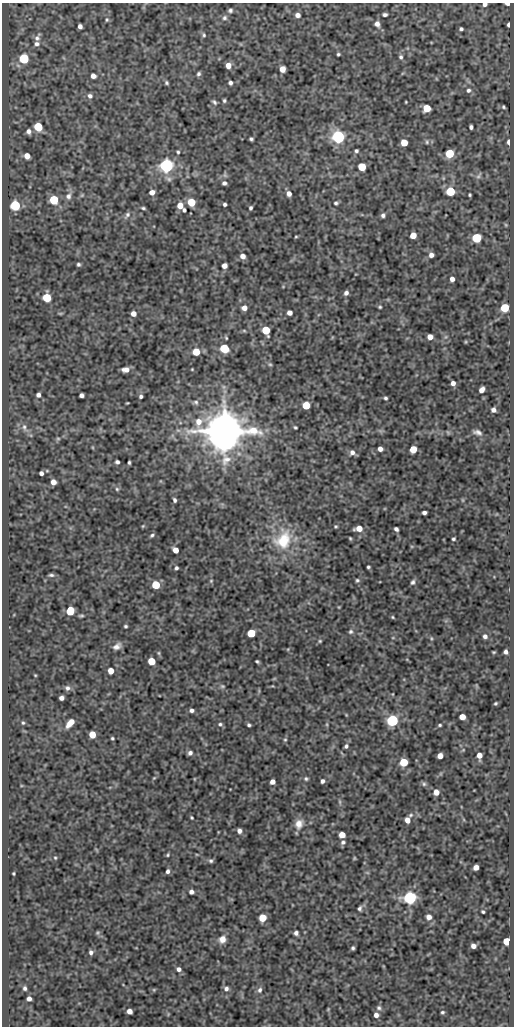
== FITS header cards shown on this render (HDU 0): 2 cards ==
NAXIS1  =                  512
NAXIS2  =                 1024

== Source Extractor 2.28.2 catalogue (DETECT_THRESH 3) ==
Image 512 x 1024 px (HDU 0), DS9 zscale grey, 1 PNG px = 1 image px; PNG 516 x 1028 px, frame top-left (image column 1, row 1024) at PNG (2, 3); no overlay
Background 71.1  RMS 0.55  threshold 1.66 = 3 sigma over >= 5 px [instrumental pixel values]
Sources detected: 222; all 222 listed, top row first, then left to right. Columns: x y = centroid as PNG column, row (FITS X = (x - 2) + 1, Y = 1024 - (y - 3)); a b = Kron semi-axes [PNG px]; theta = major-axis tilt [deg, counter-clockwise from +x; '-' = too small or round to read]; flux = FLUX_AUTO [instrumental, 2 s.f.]
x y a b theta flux
485 4 4 3 - 110
508 4 4 2 - 230
230 10 5 5 - 80
385 14 4 3 - 89
297 15 5 4 - 160
224 18 7 6 - 99
107 20 6 4 88 49
377 24 7 6 - 160
508 25 4 3 - 91
80 26 4 4 - 130
461 29 4 3 - 70
204 35 6 5 - 57
37 38 12 7 63 150
37 44 7 6 - 130
338 54 3 3 - 50
401 57 6 5 - 79
24 59 6 5 - 3000
228 65 5 4 - 320
282 69 5 5 - 450
199 74 5 4 - 76
93 76 5 4 - 190
166 83 4 4 - 56
230 83 4 4 - 94
468 90 6 5 - 92
90 96 6 6 - 110
224 101 4 3 - 56
214 102 7 4 -50 74
406 102 3 2 - 30
503 107 4 4 - 53
427 108 5 5 - 850
38 127 5 5 - 1800
471 127 4 3 - 93
28 131 6 6 - 150
338 137 6 5 - 10000
251 139 4 3 - 64
427 142 7 5 -77 75
509 142 5 3 - 160
404 143 5 5 - 710
356 151 4 4 - 66
178 152 4 3 - 49
450 153 5 5 - 1700
27 156 5 5 - 360
166 166 6 6 - 12000
362 167 5 5 - 1500
479 176 10 5 54 79
443 178 6 3 -72 37
168 179 11 6 -25 120
224 183 5 5 - 100
450 191 5 5 - 2200
152 192 5 4 - 220
289 194 5 5 - 180
82 195 6 4 45 47
470 195 3 3 - 46
68 196 10 8 71 190
54 200 5 5 - 2000
191 202 5 5 - 1200
336 203 6 5 - 64
225 204 4 3 - 75
15 205 5 5 - 3300
180 205 5 5 - 450
143 208 4 3 - 55
251 208 4 3 - 71
184 210 4 3 - 61
127 215 11 5 51 120
383 215 5 4 - 97
506 225 6 4 -46 40
413 235 5 5 - 510
296 237 5 3 - 35
477 238 5 5 - 2800
431 255 5 5 - 160
243 256 5 5 - 210
78 264 4 4 - 67
224 266 5 5 - 200
452 279 4 4 - 170
346 293 6 5 - 130
47 298 6 5 - 1500
380 307 4 3 - 46
244 308 5 5 - 240
505 308 5 5 - 1600
60 313 6 3 0 40
289 313 5 4 - 210
133 314 5 5 - 240
266 330 6 5 - 1400
244 331 6 4 -1 46
430 337 5 4 - 270
226 338 4 3 - 40
465 342 5 3 - 31
224 348 6 6 - 1000
196 352 5 5 - 840
270 364 6 5 - 55
192 369 3 2 - 29
126 370 7 4 6 210
453 383 4 4 - 170
482 390 6 4 54 220
38 395 5 4 - 130
81 395 4 4 - 130
141 396 4 4 - 83
385 398 4 3 - 63
196 402 8 6 -35 95
127 403 3 2 - 29
306 405 5 5 - 1300
493 410 5 4 - 130
226 420 11 8 -77 6500
24 427 11 6 -71 160
295 427 4 3 - 49
178 430 7 4 -1 79
224 431 11 9 -11 180000
448 432 7 3 -45 32
477 432 10 5 -15 140
58 438 6 4 0 53
380 449 4 4 - 200
413 449 5 5 - 800
352 452 7 6 - 150
117 462 4 4 - 89
129 462 4 3 - 55
41 473 4 4 - 120
53 482 5 5 - 250
117 489 5 5 - 60
175 500 4 3 - 82
463 500 6 4 -89 36
424 512 4 3 - 100
143 526 5 3 - 36
336 526 4 4 - 43
359 528 6 5 - 430
396 529 4 4 - 93
152 535 5 4 - 65
350 538 4 2 - 39
453 539 3 3 - 59
283 540 30 23 62 1600
175 550 5 4 - 310
368 567 3 3 - 54
176 568 4 3 - 70
51 575 6 4 -7 71
357 580 5 5 - 62
211 581 5 4 - 39
413 582 7 5 62 85
156 585 5 5 - 1400
339 607 4 3 - 30
70 611 6 5 - 1400
81 616 6 3 1 57
393 617 4 3 - 39
126 626 3 3 - 52
351 632 7 6 - 81
251 633 5 5 - 1400
485 636 5 5 - 110
431 638 5 3 - 43
320 641 5 4 - 45
117 646 11 7 34 190
494 652 3 2 - 36
506 652 4 4 - 120
151 661 5 5 - 1000
257 661 4 3 - 52
111 671 5 4 - 410
35 675 4 3 - 32
222 686 7 5 -14 68
67 688 7 6 - 120
393 694 4 3 - 25
61 698 4 4 - 150
496 703 3 3 - 49
192 710 5 4 - 110
462 717 5 5 - 400
392 720 5 5 - 6500
23 723 5 4 - 49
70 723 9 5 47 380
220 724 6 4 -8 66
327 724 6 4 72 47
249 725 4 3 - 64
440 725 4 3 - 49
92 735 5 5 - 740
112 738 3 3 - 48
285 740 5 5 - 51
346 746 6 5 - 82
190 753 5 5 - 120
479 755 6 4 -88 300
440 756 5 4 - 300
404 762 5 5 - 1600
154 778 6 4 44 46
306 779 6 5 - 65
322 781 4 4 - 97
272 782 5 4 - 210
424 784 7 5 -76 66
436 792 6 5 - 210
340 802 6 4 -72 54
411 815 7 5 26 75
192 818 3 3 - 40
407 820 5 4 - 250
299 824 13 10 75 340
239 831 5 4 - 140
342 835 5 5 - 480
343 842 6 6 - 95
168 855 5 4 - 47
55 858 5 4 - 40
354 858 4 3 - 37
211 861 6 5 - 75
476 867 5 4 - 260
168 871 5 4 - 96
367 872 6 4 -19 42
13 873 3 3 - 39
191 892 4 4 - 130
410 898 6 5 - 9200
360 908 6 5 - 86
483 912 3 3 - 53
429 917 6 6 - 200
262 918 5 5 - 830
98 933 6 5 - 59
296 933 4 4 - 110
222 939 9 8 - 280
506 941 5 5 - 810
473 946 5 4 - 180
353 948 4 3 - 64
91 952 5 5 - 110
179 969 6 5 - 130
25 988 5 4 - 84
226 989 6 6 - 120
154 990 5 4 - 39
260 990 8 6 71 110
29 999 4 4 - 170
379 1008 6 5 - 87
328 1009 5 3 - 33
129 1011 5 4 - 210
442 1012 4 4 - 57
376 1015 5 5 - 160
At the frame edge (FLAGS 8, measured only in part): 2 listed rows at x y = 485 4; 508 4

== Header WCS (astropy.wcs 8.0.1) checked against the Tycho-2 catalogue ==
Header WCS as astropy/WCSLIB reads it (CRVAL/CRPIX/CD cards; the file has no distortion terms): RA---SIN/DEC--SIN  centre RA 02:00:13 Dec +37:37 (30.06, +37.61 deg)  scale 1 arcsec/px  FOV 8.5' x 17.1'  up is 0 deg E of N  parity normal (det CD < 0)
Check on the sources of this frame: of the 60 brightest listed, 3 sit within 1.5 arcsec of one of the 9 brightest Tycho-2 stars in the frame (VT <= 12.34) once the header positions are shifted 0.58 arcsec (0.09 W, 0.57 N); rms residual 0.27 arcsec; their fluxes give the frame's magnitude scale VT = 21.51 - 2.5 log10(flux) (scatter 0.09 mag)
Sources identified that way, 3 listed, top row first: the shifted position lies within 1.5 arcsec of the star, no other Tycho-2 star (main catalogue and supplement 1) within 3.0 arcsec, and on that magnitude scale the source's flux lands within +1.5 / -3 mag of the star's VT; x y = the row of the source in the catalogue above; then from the Tycho-2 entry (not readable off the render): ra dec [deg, ICRS J2000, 3 dp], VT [Tycho-2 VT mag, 2 dp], TYC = Tycho-2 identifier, HIP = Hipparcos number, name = IAU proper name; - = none
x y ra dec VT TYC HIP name
166 166 30.088 +37.707 11.31 2829-2191-1 - -
224 431 30.067 +37.634 8.28 2829-2054-1 - -
410 898 30.002 +37.504 11.95 2829-1861-1 - -